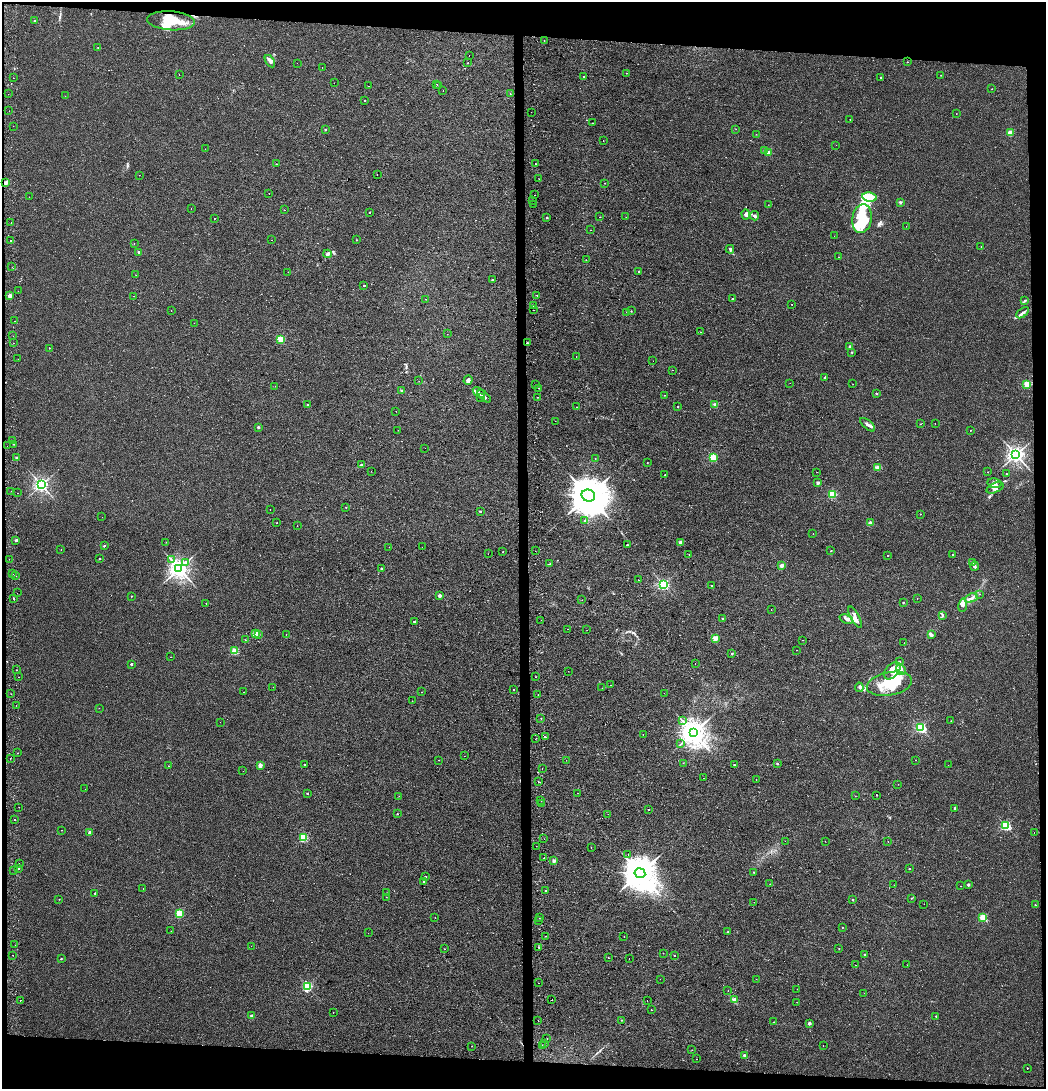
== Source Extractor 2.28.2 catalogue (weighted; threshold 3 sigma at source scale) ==
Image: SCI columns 212-4386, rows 10-4355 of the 4653 x 4355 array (HDU 1 of 3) = the unmasked area's bounding box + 8 px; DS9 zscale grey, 4 x 4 block average (1 PNG px = mean of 4 x 4 image px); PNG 1048 x 1091 px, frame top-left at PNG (2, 2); each listed source drawn as its Kron ellipse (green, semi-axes under 4 px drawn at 4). Shown black and unused: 8% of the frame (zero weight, under 2 of 3 exposures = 2% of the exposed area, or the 3 px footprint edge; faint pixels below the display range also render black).
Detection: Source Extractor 2.28.2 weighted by HDU 2 'WHT'. Background 0.00215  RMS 0.0047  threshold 0.0209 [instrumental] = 3 sigma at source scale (4.5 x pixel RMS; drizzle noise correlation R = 1.50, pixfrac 1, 0.0396/0.0396 arcsec/px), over >= 5 px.
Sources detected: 438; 3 too faint to see at this stretch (4 x 4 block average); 2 inside a brighter object's white glare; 23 cosmic-ray / hot-pixel residue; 1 long thin detection or spike segment (spike, bleed or trail) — neither listed nor drawn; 4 coinciding with a brighter row at this scale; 9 inside a brighter listed object's ellipse — not listed separately; the other 396 listed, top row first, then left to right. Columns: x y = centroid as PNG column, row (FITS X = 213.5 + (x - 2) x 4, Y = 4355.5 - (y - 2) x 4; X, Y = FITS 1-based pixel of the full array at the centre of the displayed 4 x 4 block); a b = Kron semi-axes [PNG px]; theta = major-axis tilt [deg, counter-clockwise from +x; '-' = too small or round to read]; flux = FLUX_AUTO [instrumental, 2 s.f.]
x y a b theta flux
34 21 2 2 - 6.1
171 21 24 9 -4 89
544 40 2 2 - 0.72
98 47 2 2 - 1.1
469 56 2 2 - 0.7
270 61 7 3 -57 7.7
907 62 2 2 - 1.5
297 63 2 2 - 0.9
468 63 2 2 - 1.5
322 67 2 2 - 2.6
626 73 2 2 - 1.6
179 74 2 2 - 4.1
941 75 2 2 - 0.68
584 77 2 2 - 5.3
13 78 2 2 - 1.4
880 78 2 2 - 2.5
334 83 2 2 - 0.64
437 84 2 2 - 1.9
439 85 2 2 - 0.98
368 86 2 2 - 0.87
992 89 2 2 - 0.72
443 90 2 2 - 1.2
8 94 2 2 - 0.53
510 94 2 2 - 0.75
65 96 2 2 - 0.35
365 101 2 2 - 1.2
9 111 2 2 - 0.48
531 112 2 2 - 1.1
956 114 2 2 - 0.55
850 120 2 2 - 1.6
592 123 2 2 - 0.51
13 126 2 2 - 0.62
325 129 2 2 - 4.4
736 129 2 2 - 0.52
1010 133 2 2 - 66
756 134 2 2 - 0.57
603 141 2 2 - 1.9
836 145 2 2 - 0.46
205 149 2 2 - 0.51
765 151 2 2 - 17
768 152 2 2 - 43
276 164 2 2 - 1.6
535 164 2 2 - 8.2
139 175 2 2 - 1.3
377 175 2 2 - 0.47
539 179 2 2 - 0.47
6 183 2 2 - 43
605 183 2 2 - 0.82
269 193 2 2 - 4
535 195 2 2 - 1.3
29 197 2 2 - 1
870 197 7 4 -9 61
533 201 2 2 - 5.1
900 202 2 2 - 14
534 204 2 2 - 1.8
768 205 2 2 - 0.56
191 208 2 2 - 1.2
284 210 2 2 - 2
369 212 2 2 - 2.8
746 214 5 4 - 7.7
754 216 4 3 - 4.7
546 217 2 2 - 8.6
600 217 2 2 - 1.2
626 217 2 2 - 0.4
214 218 2 2 - 1.3
862 219 14 9 81 200
11 222 2 2 - 1.1
906 226 2 2 - 0.48
591 230 2 2 - 0.59
834 236 2 2 - 0.5
272 240 2 2 - 1.3
356 240 2 2 - 1.7
11 241 2 2 - 1.1
134 243 2 2 - 0.65
981 246 2 2 - 1.1
730 249 4 3 - 4.7
139 252 2 2 - 14
327 254 4 3 - 6.5
838 257 2 2 - 1.2
586 260 2 2 - 0.48
12 267 2 2 - 2.2
639 271 2 2 - 8.1
288 272 2 2 - 0.64
136 275 2 2 - 0.48
492 280 2 2 - 3
364 286 2 2 - 3.3
18 291 2 2 - 0.33
537 295 2 2 - 2.5
10 296 2 2 - 39
133 296 2 2 - 0.57
732 298 2 2 - 1.2
426 299 2 2 - 0.7
1024 301 4 2 - 2.9
792 304 2 2 - 1.2
534 306 2 2 - 2.9
171 310 2 2 - 0.44
534 310 2 2 - 2.8
631 311 2 2 - 1.9
627 312 2 2 - 1.6
1023 313 7 2 37 6.7
15 321 2 2 - 1.8
194 323 2 2 - 1.4
701 332 2 2 - 0.71
447 334 2 2 - 0.69
13 336 2 2 - 0.43
281 339 2 2 - 120
13 343 2 2 - 0.45
527 343 2 2 - 2.9
849 346 3 2 - 1.5
49 348 2 2 - 1.8
852 352 2 2 - 1.2
576 356 2 2 - 1
18 359 2 2 - 7.8
653 361 2 2 - 0.39
672 370 2 2 - 0.75
824 378 2 2 - 4.4
468 380 5 3 - 8.2
419 381 2 2 - 0.55
790 383 2 2 - 0.33
536 384 2 2 - 6.5
853 384 2 2 - 0.5
1027 384 2 2 - 87
275 386 2 2 - 0.42
539 388 2 2 - 4
402 391 2 2 - 21
479 392 6 3 -34 9.2
876 393 2 2 - 6.7
664 395 2 2 - 1
484 396 8 2 -44 7.1
480 397 2 2 - 0.66
537 397 2 2 - 1.6
307 404 2 2 - 1.2
715 405 2 2 - 42
576 407 2 2 - 0.6
678 407 2 2 - 2.2
396 411 2 2 - 1.2
555 421 2 2 - 0.51
935 423 2 2 - 2.1
920 424 2 2 - 1.5
868 425 9 2 -40 8
258 427 2 2 - 12
398 430 2 2 - 0.41
970 430 2 2 - 1.1
12 441 2 2 - 3.9
14 444 2 2 - 0.5
7 446 2 2 - 0.96
425 448 2 2 - 1.1
1016 455 3 2 - 1200
17 458 2 2 - 17
595 458 2 2 - 0.83
713 458 2 2 - 180
647 463 2 2 - 1
361 465 2 2 - 9
877 468 2 2 - 63
371 471 2 2 - 0.51
817 472 2 2 - 0.47
987 472 2 2 - 0.83
1006 474 2 2 - 1
665 475 2 2 - 7.4
818 483 2 2 - 20
994 483 7 5 -11 13
41 485 3 2 - 870
995 488 9 4 23 15
11 491 2 2 - 0.52
18 493 2 2 - 0.71
832 494 2 2 - 160
588 496 7 6 - 11000
346 507 2 2 - 1.4
270 509 2 2 - 3.5
480 511 2 2 - 5
920 514 2 2 - 0.87
102 517 2 2 - 0.58
584 521 2 2 - 0.9
277 523 2 2 - 4.6
870 523 2 2 - 26
297 526 2 2 - 0.79
813 534 2 2 - 3
16 540 2 2 - 14
166 542 2 2 - 0.78
680 543 2 2 - 41
627 545 2 2 - 3
104 546 2 2 - 6.4
389 547 2 2 - 0.34
422 547 2 2 - 2
61 549 2 2 - 0.68
535 551 2 2 - 0.54
831 551 2 2 - 2.4
502 552 2 2 - 1.3
488 554 2 2 - 3.1
952 554 2 2 - 2.8
689 555 2 2 - 0.75
888 555 2 2 - 4
9 559 2 2 - 5.7
99 559 2 2 - 3.8
171 560 2 2 - 0.93
972 562 3 2 - 2.9
185 563 2 2 - 2.1
550 564 3 2 - 2
782 565 2 2 - 30
974 566 4 3 - 5.4
381 568 2 2 - 5.8
179 569 3 3 - 1800
13 574 2 2 - 4.7
16 576 2 2 - 3.2
638 580 2 2 - 0.58
663 584 2 2 - 460
711 585 2 2 - 1.7
17 593 2 2 - 0.62
979 594 2 2 - 0.76
440 595 2 2 - 29
131 596 2 2 - 2.3
971 598 6 3 24 7.3
14 599 2 2 - 7.1
917 599 2 2 - 0.58
582 600 2 2 - 1.3
903 602 2 2 - 3.3
206 603 2 2 - 1.3
963 605 7 4 82 7.2
771 610 2 2 - 1
943 615 3 2 - 1.3
855 617 12 3 -63 11
722 619 2 2 - 3.5
846 619 7 3 -22 9.3
541 620 2 2 - 1.8
414 621 2 2 - 6.4
567 629 2 2 - 0.77
587 630 2 2 - 0.41
255 633 2 2 - 60
258 634 2 2 - 12
286 634 2 2 - 0.65
932 635 3 2 - 2.3
715 638 2 2 - 63
245 640 2 2 - 0.48
803 640 2 2 - 1.1
904 643 2 2 - 0.36
797 650 2 2 - 0.63
235 651 2 2 - 100
732 654 2 2 - 5.3
171 657 2 2 - 0.48
899 661 3 2 - 2
131 664 2 2 - 8.6
695 664 2 2 - 1.1
16 670 2 2 - 0.72
901 670 5 2 - 7.9
568 671 2 2 - 0.43
892 671 10 6 49 25
19 677 2 2 - 2.6
535 677 2 2 - 5.1
889 684 23 11 10 140
611 685 2 2 - 0.84
273 687 2 2 - 0.37
859 687 4 2 - 3.5
602 688 2 2 - 0.48
514 689 2 2 - 1.9
244 692 2 2 - 0.54
422 692 2 2 - 1.3
664 693 2 2 - 0.45
11 694 2 2 - 0.98
538 695 2 2 - 0.94
412 701 2 2 - 0.57
16 705 2 2 - 4.9
99 708 2 2 - 0.71
541 718 2 2 - 1.1
682 721 2 2 - 2.1
951 721 2 2 - 0.52
220 722 2 2 - 0.49
920 727 2 2 - 370
693 733 4 3 - 3600
643 734 2 2 - 23
545 737 2 2 - 2.1
536 738 2 2 - 1.2
681 744 2 2 - 1.7
17 753 2 2 - 2.1
464 756 2 2 - 0.75
10 758 2 2 - 7.9
439 760 2 2 - 0.55
566 760 2 2 - 0.35
915 760 2 2 - 0.87
683 763 2 2 - 0.86
304 764 2 2 - 1.7
777 764 2 2 - 5
260 765 2 2 - 34
734 765 2 2 - 3.9
948 765 2 2 - 0.43
168 766 2 2 - 0.81
542 769 2 2 - 0.57
243 771 2 2 - 0.44
703 778 2 2 - 0.82
756 779 2 2 - 0.68
539 782 2 2 - 3.9
898 784 2 2 - 0.73
85 789 2 2 - 0.79
307 793 2 2 - 4
578 793 2 2 - 0.58
877 795 2 2 - 25
399 796 2 2 - 0.62
855 796 2 2 - 0.52
541 801 2 2 - 0.99
542 804 2 2 - 3.3
19 807 2 2 - 0.41
955 808 2 2 - 12
648 809 2 2 - 12
397 814 2 2 - 1.4
608 814 2 2 - 0.56
14 820 2 2 - 1.1
1005 825 2 2 - 290
61 830 2 2 - 0.72
90 832 2 2 - 18
1034 833 2 2 - 0.82
303 837 2 2 - 200
544 839 2 2 - 0.39
785 841 2 2 - 0.51
825 841 2 2 - 0.62
888 841 2 2 - 0.62
536 846 2 2 - 0.53
591 848 2 2 - 0.65
628 854 2 2 - 1.6
544 858 2 2 - 0.9
554 861 2 2 - 27
19 863 2 2 - 0.53
18 869 2 2 - 2.6
909 869 2 2 - 2.7
14 870 2 2 - 0.6
754 872 2 2 - 1.8
640 873 5 5 - 7200
425 877 2 2 - 7.8
424 882 2 2 - 5.2
770 884 2 2 - 0.46
894 885 2 2 - 0.86
968 885 2 2 - 12
960 886 2 2 - 2.8
143 888 2 2 - 0.69
545 890 2 2 - 11
95 893 2 2 - 3.3
387 893 2 2 - 1.4
386 897 2 2 - 0.64
911 898 2 2 - 2
59 899 2 2 - 0.82
853 900 2 2 - 6.5
754 902 2 2 - 0.52
924 904 2 2 - 0.54
1035 905 2 2 - 2.4
179 913 2 2 - 170
435 917 2 2 - 2.4
983 917 2 2 - 120
539 918 2 2 - 0.43
538 921 2 2 - 7.5
842 927 2 2 - 0.98
171 931 2 2 - 0.43
728 932 2 2 - 3.1
368 933 2 2 - 4.1
546 936 2 2 - 1.5
624 936 2 2 - 0.7
15 945 2 2 - 0.53
251 946 2 2 - 1.2
539 948 2 2 - 3.2
445 949 2 2 - 0.56
839 949 2 2 - 1.6
663 953 2 2 - 0.58
865 954 2 2 - 2.4
12 955 2 2 - 2
674 955 2 2 - 1.6
608 958 2 2 - 2.1
61 959 2 2 - 3.3
629 959 2 2 - 0.83
855 965 2 2 - 0.97
907 965 2 2 - 0.4
660 979 2 2 - 0.91
756 979 2 2 - 0.43
538 983 2 2 - 1.3
307 986 2 2 - 280
797 989 2 2 - 0.64
728 991 2 2 - 0.87
864 993 2 2 - 0.92
20 1000 2 2 - 1
552 1000 2 2 - 1.2
647 1000 2 2 - 2.6
734 1000 2 2 - 68
797 1002 2 2 - 1.1
651 1010 2 2 - 3
333 1012 2 2 - 0.61
252 1016 2 2 - 24
936 1016 2 2 - 2.9
621 1020 2 2 - 1.9
538 1021 2 2 - 1.2
774 1022 2 2 - 1.2
809 1023 2 2 - 17
547 1038 2 2 - 1.5
545 1043 2 2 - 0.93
542 1045 2 2 - 0.94
472 1046 2 2 - 0.53
823 1046 2 2 - 0.92
692 1050 2 2 - 0.79
744 1055 2 2 - 20
696 1059 2 2 - 5.6
1027 1068 2 2 - 2.4
Overlapping masked pixels (flux is a lower limit): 3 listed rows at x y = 171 21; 6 183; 527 343
Diffuse or blended objects may show on this block-average render without a row.